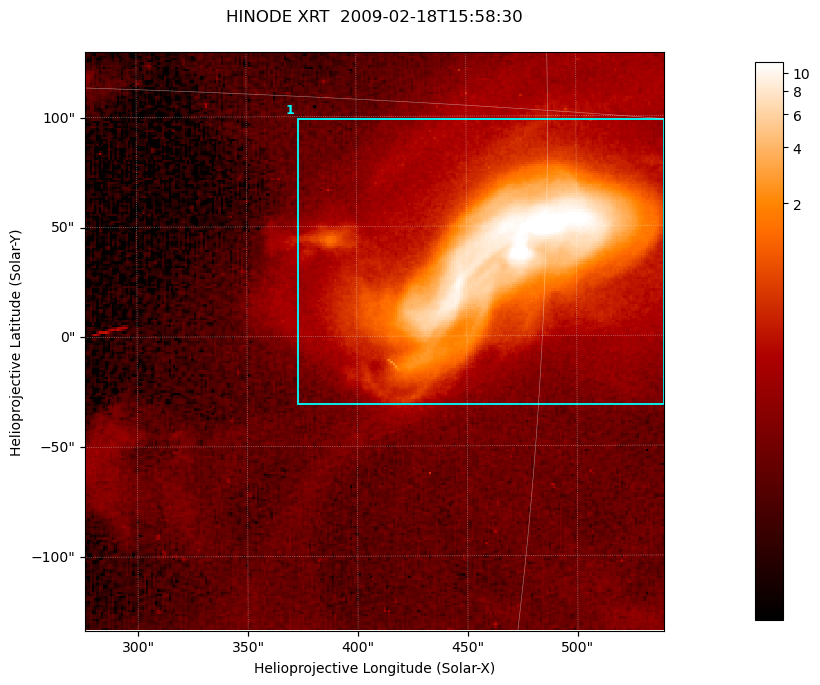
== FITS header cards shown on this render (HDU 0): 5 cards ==
TELESCOP= 'HINODE  '           /
INSTRUME= 'XRT     '           /
DATE_OBS= '2009-02-18T15:58:30.932' /
CTYPE1  = 'Solar-X '           /
CTYPE2  = 'Solar-Y '           /

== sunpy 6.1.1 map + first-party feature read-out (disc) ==
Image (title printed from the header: HINODE XRT  2009-02-18T15:58:30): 256 x 256 px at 1.03 arcsec/px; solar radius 970 arcsec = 943 px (partial field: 2.3% of the solar disc is inside the frame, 100% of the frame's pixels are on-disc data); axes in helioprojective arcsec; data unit not stated in the header (colour bar unlabelled)
Orientation: roll -0.234 deg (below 1 deg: not rotated)
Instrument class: DISC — disc imager (sunpy class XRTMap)
Bright regions (active regions / flare kernels): reference = the on-disc median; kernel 3 px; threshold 5 sigma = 0.351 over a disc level ~0.1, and >= 1.15x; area >= 65 px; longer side >= 3 px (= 3.1 arcsec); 1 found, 1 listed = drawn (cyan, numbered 1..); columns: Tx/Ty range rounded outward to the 5 arcsec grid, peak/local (2 s.f.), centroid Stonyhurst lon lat
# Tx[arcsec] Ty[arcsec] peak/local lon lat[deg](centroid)
1 370..540 -35..100 162 +29 -4